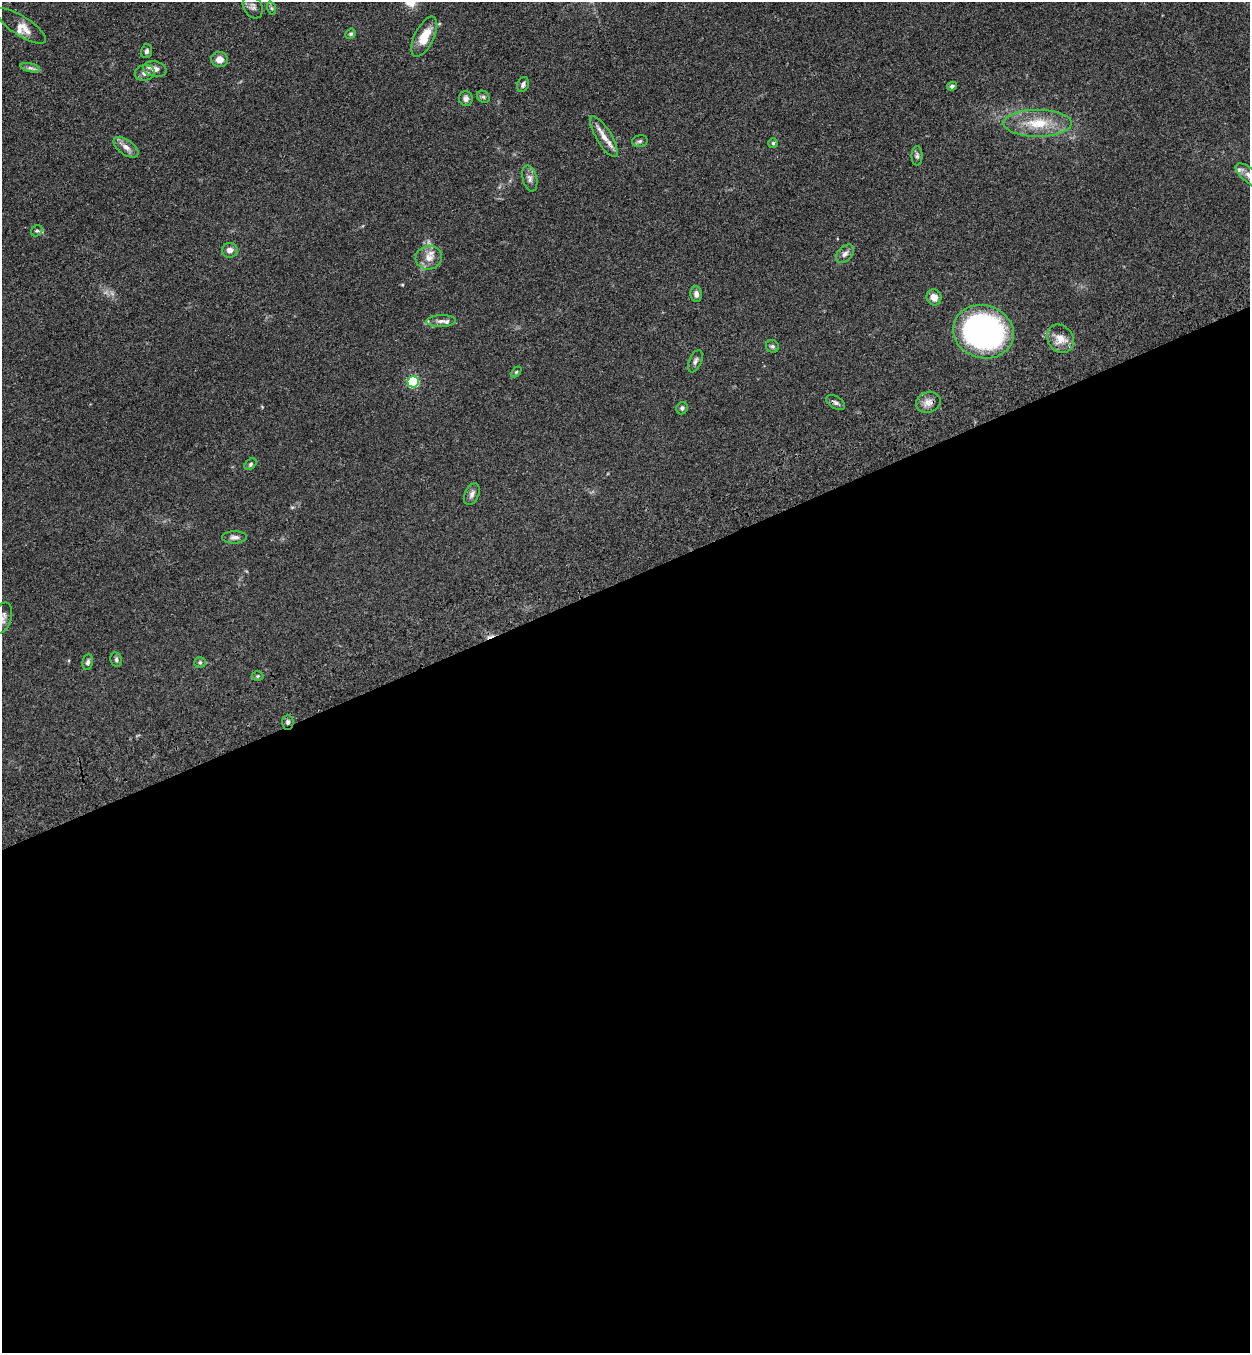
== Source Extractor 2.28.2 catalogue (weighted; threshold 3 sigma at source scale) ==
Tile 15 of 4 x 4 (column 3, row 4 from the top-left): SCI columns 2700-3947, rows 113-1463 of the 5523 x 5630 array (HDU 1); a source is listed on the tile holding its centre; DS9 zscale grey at full resolution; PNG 1252 x 1355 px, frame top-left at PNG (2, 2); each listed source drawn as its Kron ellipse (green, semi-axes under 4 px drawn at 4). Shown black and unused: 57% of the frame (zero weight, under 3 of 4 exposures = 6% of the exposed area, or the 3 px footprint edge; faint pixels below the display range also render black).
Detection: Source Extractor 2.28.2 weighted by HDU 2 'WHT'; one run over the whole footprint, this tile lists its part. Background 0.0595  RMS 0.0065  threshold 0.0292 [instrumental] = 3 sigma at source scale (4.5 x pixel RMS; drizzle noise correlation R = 1.50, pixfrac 1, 0.05/0.05 arcsec/px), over >= 5 px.
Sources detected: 50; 1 cosmic-ray / hot-pixel residue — neither listed nor drawn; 2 inside a brighter listed object's ellipse — not listed separately; the other 47 listed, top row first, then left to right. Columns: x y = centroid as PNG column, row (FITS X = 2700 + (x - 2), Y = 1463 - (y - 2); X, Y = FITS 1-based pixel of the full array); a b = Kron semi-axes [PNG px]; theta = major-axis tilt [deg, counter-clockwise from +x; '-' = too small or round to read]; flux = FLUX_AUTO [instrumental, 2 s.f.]
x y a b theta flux
253 7 12 9 -59 2.7
271 8 7 4 -71 1
21 26 29 9 -33 6.5
351 34 5 4 - 1.1
424 37 22 9 64 12
147 51 7 5 77 1.6
220 59 8 7 - 4.5
30 68 10 4 -13 1.7
155 69 12 7 -13 3.9
145 73 10 7 14 3
523 85 8 6 68 1.7
952 86 5 4 - 1.3
483 97 7 5 -45 1.1
466 99 7 7 - 2.5
1038 123 34 13 0 18
604 136 23 7 -59 6.7
640 141 8 6 15 1.5
773 143 5 5 - 0.93
126 147 14 7 -36 4
917 156 9 5 90 1.6
1249 176 17 7 -39 4.3
530 178 13 7 -76 2.8
37 231 6 5 - 1.2
230 250 8 7 - 3.4
845 254 11 7 46 2.8
429 258 13 12 - 6.1
696 294 8 5 -87 2.4
934 297 8 7 - 4.8
441 321 14 6 2 3.1
983 332 31 26 -17 190
1060 339 15 12 -55 6.7
772 346 7 6 - 1.4
695 361 12 6 66 2.1
516 372 6 4 45 0.78
413 382 6 5 - 64
928 402 12 10 22 4.2
836 403 10 6 -31 2
682 408 6 5 - 1.4
250 464 7 5 42 1
472 494 11 7 66 2.6
235 537 12 6 0 2.5
2 618 16 9 73 3.8
116 659 7 5 -81 1.5
88 662 8 5 80 1.6
200 662 5 5 - 1
258 676 6 5 - 0.82
288 722 7 5 -90 1.6
Overlapping masked pixels (flux is a lower limit): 1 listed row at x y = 288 722
Isophote crosses this tile's border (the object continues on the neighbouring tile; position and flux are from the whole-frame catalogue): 2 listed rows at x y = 1249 176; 2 618